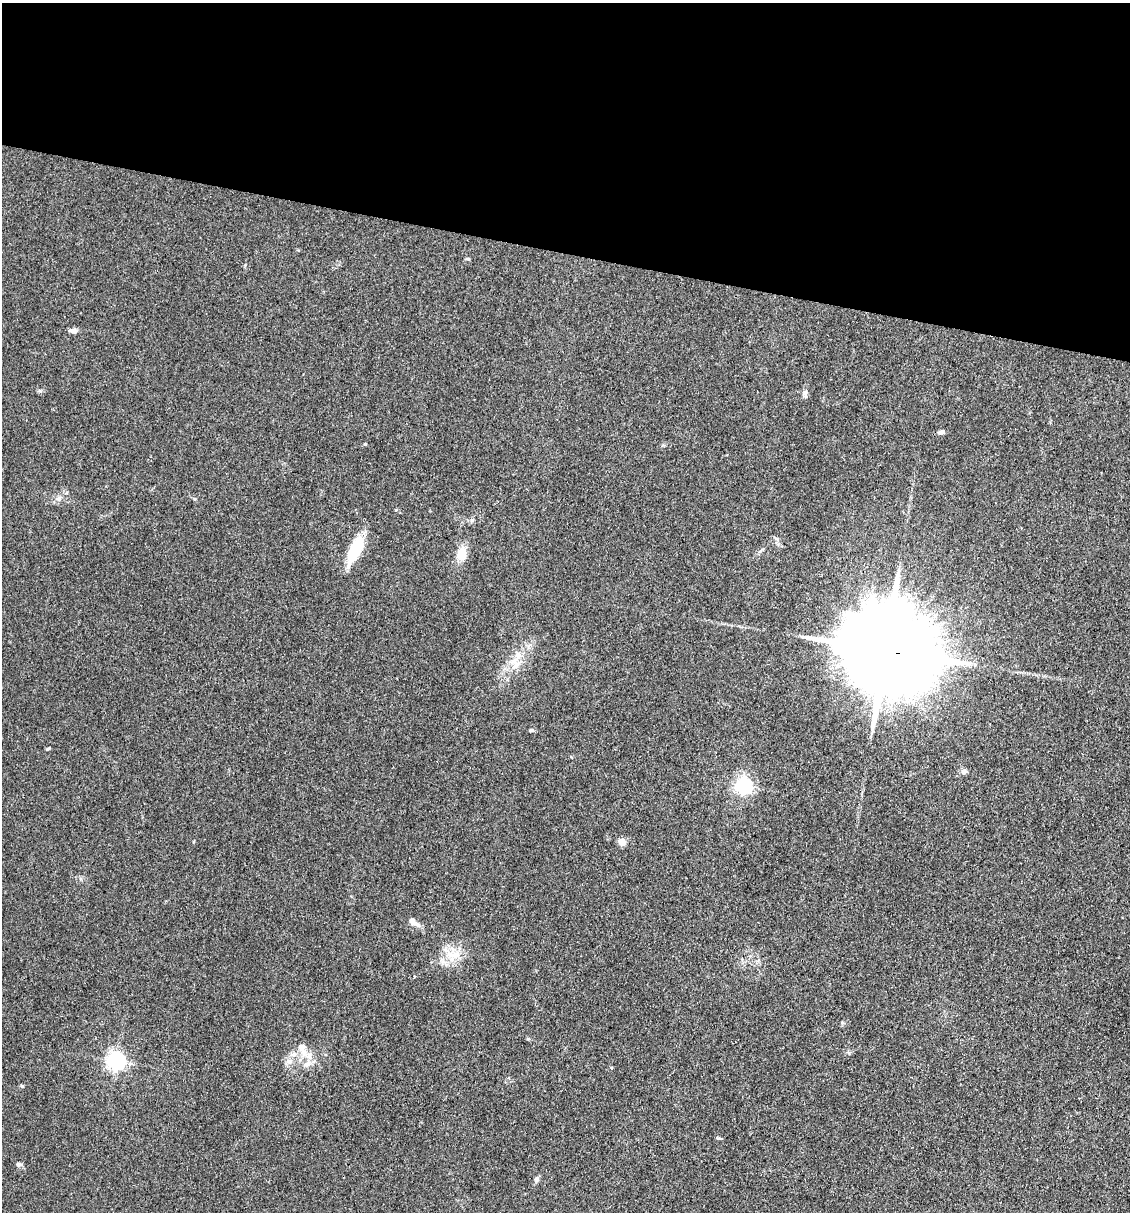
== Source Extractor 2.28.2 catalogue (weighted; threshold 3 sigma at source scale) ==
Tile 2 of 4 x 4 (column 2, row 1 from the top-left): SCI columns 1359-2486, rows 3632-4841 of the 4857 x 4841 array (HDU 1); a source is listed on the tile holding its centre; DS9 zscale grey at full resolution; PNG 1132 x 1214 px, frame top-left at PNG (2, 3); no overlay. Shown black and unused: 21% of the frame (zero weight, under 3 of 4 exposures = <1% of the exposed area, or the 3 px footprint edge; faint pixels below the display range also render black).
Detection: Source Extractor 2.28.2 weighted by HDU 2 'WHT'; one run over the whole footprint, this tile lists its part. Background 0.11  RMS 0.0062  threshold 0.0281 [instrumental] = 3 sigma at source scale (4.5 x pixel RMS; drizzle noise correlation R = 1.50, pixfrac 1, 0.05/0.05 arcsec/px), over >= 5 px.
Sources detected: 27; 3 inside a brighter listed object's ellipse — not listed separately; the other 24 listed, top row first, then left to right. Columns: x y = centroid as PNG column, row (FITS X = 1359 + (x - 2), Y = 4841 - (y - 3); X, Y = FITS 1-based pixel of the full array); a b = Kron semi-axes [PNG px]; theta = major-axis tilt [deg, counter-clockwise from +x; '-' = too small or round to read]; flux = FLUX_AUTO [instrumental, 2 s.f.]
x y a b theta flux
468 259 6 4 -43 0.74
73 331 11 6 1 2.2
805 393 9 6 68 2
941 432 8 6 19 1.8
365 444 4 4 - 0.64
59 499 7 7 - 2.3
472 520 7 4 18 0.99
355 549 32 12 66 22
461 553 14 10 76 8.9
883 650 33 20 -13 16000
514 661 13 9 45 6.4
531 730 5 4 - 0.8
48 749 7 2 44 0.62
964 771 8 7 - 1.9
744 786 6 6 - 210
622 842 5 4 - 12
413 921 12 7 -45 3.6
453 955 24 10 -6 9.9
302 1048 19 11 -65 7.5
116 1061 7 6 - 240
289 1061 8 7 - 2.6
22 1086 5 4 - 0.67
19 1164 7 5 -1 1.5
537 1179 7 6 - 1.6
Overlapping masked pixels (flux is a lower limit): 1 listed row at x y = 883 650
Unlisted compact peaks at least as high as the median listed source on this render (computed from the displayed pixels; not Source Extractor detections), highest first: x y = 718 1138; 40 391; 849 1053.